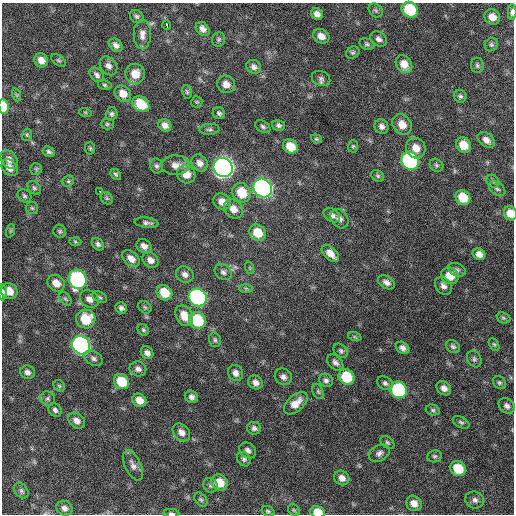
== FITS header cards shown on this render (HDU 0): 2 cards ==
NAXIS1  =                  512 / Axis length
NAXIS2  =                  512 / Axis length

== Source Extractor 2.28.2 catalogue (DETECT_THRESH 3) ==
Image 512 x 512 px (HDU 0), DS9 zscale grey, 1 PNG px = 1 image px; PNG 516 x 516 px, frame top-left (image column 1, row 512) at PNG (2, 3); each listed source drawn as its Kron ellipse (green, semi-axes under 4 px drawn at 4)
Background 596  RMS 18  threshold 53.6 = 3 sigma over >= 5 px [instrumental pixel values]
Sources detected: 171; all 171 listed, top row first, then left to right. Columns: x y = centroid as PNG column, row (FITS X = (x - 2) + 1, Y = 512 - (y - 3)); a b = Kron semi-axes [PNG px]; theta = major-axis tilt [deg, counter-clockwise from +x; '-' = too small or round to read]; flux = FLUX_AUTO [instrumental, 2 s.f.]
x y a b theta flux
376 10 8 6 -43 2500
410 10 8 7 - 57000
512 12 8 4 88 4900
317 14 6 5 - 6400
137 16 7 6 - 2800
492 17 8 7 - 11000
167 25 5 3 - 6300
203 29 8 6 -48 6100
142 34 15 8 -90 7700
321 36 8 7 - 8900
379 39 9 6 -33 4500
219 40 7 6 - 2500
367 44 8 5 -15 2500
116 45 7 6 - 5400
491 45 7 6 - 2600
353 53 7 5 33 2400
41 60 7 6 - 9100
58 60 8 5 -37 2000
404 64 9 7 -55 14000
477 65 7 6 - 2700
108 66 10 8 -53 6000
254 67 8 6 -33 4700
135 74 10 9 - 17000
97 75 8 6 -43 4000
321 78 9 7 -25 3900
226 84 9 8 - 8900
105 85 7 5 -16 2200
187 92 7 5 -73 1900
123 94 9 7 -42 13000
17 95 6 4 -71 1700
460 96 6 6 - 2600
197 102 6 5 - 1700
141 104 9 7 -37 31000
4 106 7 5 -85 27000
85 112 6 4 -18 1600
219 113 6 6 - 2900
112 114 7 5 76 2900
107 124 6 5 - 2100
402 124 11 9 -51 13000
165 125 7 6 - 6500
279 125 6 5 - 2900
263 127 8 5 -34 2700
381 127 7 6 - 4800
210 129 10 5 2 2800
27 135 6 4 71 1700
316 139 5 4 - 1600
486 140 10 6 -38 6900
464 145 8 7 - 19000
290 146 8 6 -38 19000
353 146 6 5 - 1900
90 148 6 5 - 1800
416 148 10 9 - 13000
49 152 6 4 -28 2800
9 160 10 7 -54 6900
410 161 9 8 - 190000
200 163 9 7 -49 6900
176 165 14 10 0 9500
436 165 7 6 - 2400
156 166 7 6 - 3000
223 167 10 9 - 710000
10 168 9 7 -51 8500
36 169 6 6 - 2100
116 174 6 4 -44 2200
186 174 9 9 - 14000
378 176 7 5 -35 2200
68 181 6 5 - 2200
493 181 7 5 -45 2600
34 188 8 5 -45 2600
263 188 10 8 -45 400000
497 189 9 6 -36 3400
100 192 3 2 - 8200
242 193 10 9 - 28000
24 196 7 6 - 2600
463 197 8 7 - 26000
107 198 7 5 -45 2200
222 202 9 7 -35 9600
32 208 6 6 - 2200
233 209 10 8 -48 9800
510 213 7 6 - 15000
332 215 9 6 -35 5300
339 219 10 8 -52 6200
147 223 12 5 -7 3800
10 231 7 4 71 2000
60 231 6 6 - 2300
258 233 9 7 -39 23000
75 241 6 4 -2 1600
98 244 7 5 -47 3300
144 246 8 6 -36 6300
330 253 10 6 -45 10000
479 254 6 5 - 7900
131 259 10 6 -43 8500
150 260 9 7 -40 7200
250 268 6 4 -72 1400
457 270 9 6 -24 3300
223 272 9 7 -40 4100
185 274 9 7 -26 5600
450 276 9 8 - 18000
78 279 10 9 - 200000
387 282 9 6 -32 5400
56 283 9 7 -38 12000
443 286 10 7 -53 6000
246 288 7 4 -1 2000
9 291 9 7 -34 15000
3 292 8 3 -89 2900
164 293 8 7 - 25000
100 297 8 5 -27 2400
198 297 9 8 - 260000
65 299 7 5 -50 2400
89 299 10 8 -34 7700
145 307 7 5 -44 2000
121 308 6 5 - 3600
184 316 11 8 -60 16000
503 318 7 5 -21 2200
86 319 9 9 - 35000
197 320 9 8 - 59000
143 330 6 5 - 2100
355 337 7 4 -19 1900
215 340 7 5 -74 2600
494 344 7 4 -61 1900
81 345 9 8 - 340000
453 346 7 6 - 2900
403 348 7 5 -35 5400
341 351 8 6 -46 2900
147 353 7 5 -46 4800
93 358 10 6 -32 4100
474 359 9 7 -61 3500
335 363 9 6 -46 4500
138 369 8 7 - 4500
27 372 7 6 - 4600
235 373 8 7 - 6300
283 377 9 8 - 5400
346 377 8 7 - 42000
326 380 7 6 - 3800
122 382 8 7 - 32000
255 382 7 6 - 6000
385 383 8 6 -34 3500
499 383 7 5 -44 2500
59 386 6 5 - 1700
444 388 8 6 -41 6900
399 390 9 8 - 120000
318 391 8 5 -63 2500
192 397 7 6 - 4700
48 399 7 6 - 3200
139 400 7 6 - 11000
296 403 14 8 41 13000
507 406 9 7 -36 5100
55 410 7 6 - 3800
433 410 7 5 -15 2400
77 421 9 7 -39 6900
461 422 9 5 -28 2700
254 428 7 6 - 3700
181 432 10 7 -45 7600
387 443 8 5 -39 2400
248 450 9 7 -36 4600
379 453 11 7 28 5000
434 456 7 6 - 2300
244 459 8 6 -49 3300
133 465 16 8 -65 7400
458 469 8 7 - 32000
342 478 8 7 - 7100
219 482 9 7 -37 21000
210 485 8 6 -47 3600
21 491 9 6 -51 3200
201 499 8 5 -48 2600
475 500 9 8 - 5300
414 503 8 7 - 9700
64 508 8 7 - 5700
294 510 6 5 - 1800
268 511 7 5 -20 2200
318 512 7 6 - 17000
171 513 8 4 -4 2400
At the frame edge (FLAGS 8, measured only in part): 6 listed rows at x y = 512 12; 4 106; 510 213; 3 292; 318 512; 171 513